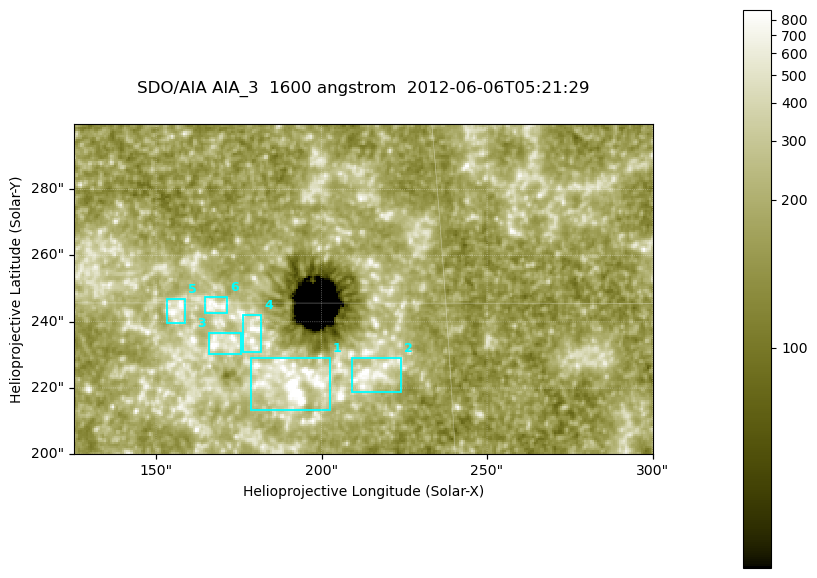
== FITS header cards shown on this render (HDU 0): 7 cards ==
TELESCOP= 'SDO/AIA '
INSTRUME= 'AIA_3   '
WAVELNTH=                 1600
WAVEUNIT= 'angstrom'
DATE-OBS= '2012-06-06T05:21:29.12'
CTYPE1  = 'HPLN-TAN'
CTYPE2  = 'HPLT-TAN'

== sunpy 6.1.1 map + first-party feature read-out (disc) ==
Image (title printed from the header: SDO/AIA AIA_3  1600 angstrom  2012-06-06T05:21:29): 287 x 164 px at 0.609 arcsec/px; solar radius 946 arcsec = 1552 px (partial field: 0.6% of the solar disc is inside the frame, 100% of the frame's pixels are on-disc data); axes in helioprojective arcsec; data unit not stated in the header (colour bar unlabelled)
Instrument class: DISC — disc imager (sunpy class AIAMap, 1600 A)
Bright regions (active regions / flare kernels): reference = the on-disc median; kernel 3 px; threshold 5 sigma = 313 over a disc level ~179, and >= 1.15x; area >= 47 px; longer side >= 3 px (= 1.8 arcsec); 6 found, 6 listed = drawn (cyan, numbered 1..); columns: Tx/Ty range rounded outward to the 2 arcsec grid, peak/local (2 s.f.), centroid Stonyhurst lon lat
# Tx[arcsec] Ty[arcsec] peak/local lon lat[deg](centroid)
1 178..204 212..230 17 +12 +14
2 208..224 218..230 6.2 +14 +14
3 166..176 230..238 5.3 +11 +14
4 176..182 230..242 4.7 +11 +14
5 152..160 238..248 4.7 +10 +15
6 164..172 242..248 4.4 +11 +15